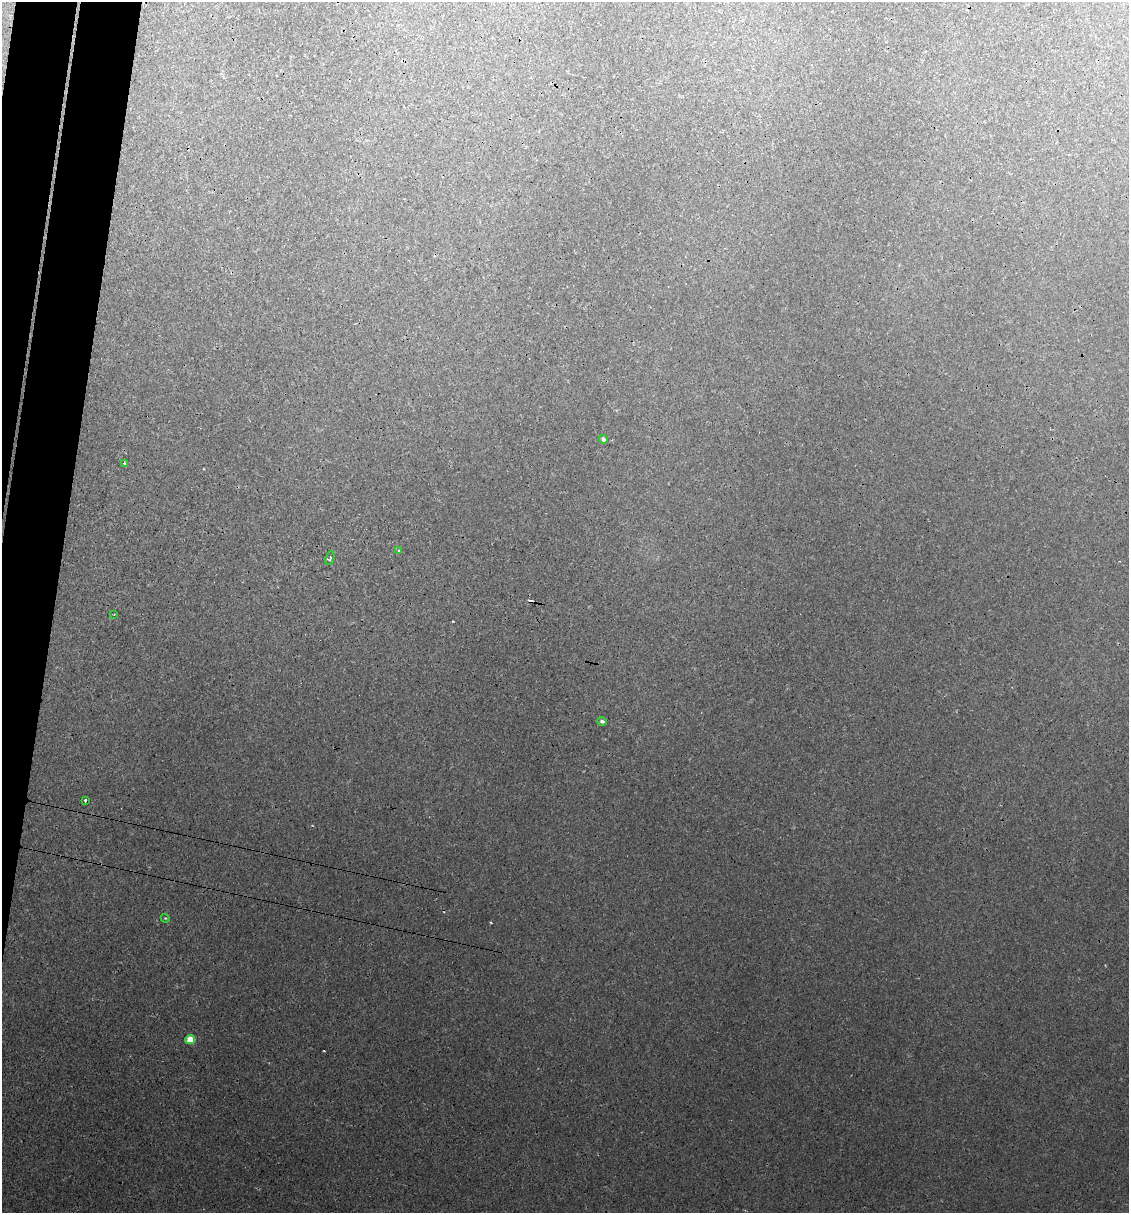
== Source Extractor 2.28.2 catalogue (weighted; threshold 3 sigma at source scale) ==
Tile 11 of 4 x 4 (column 3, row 3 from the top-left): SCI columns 2439-3565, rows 1271-2481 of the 4996 x 4970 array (HDU 1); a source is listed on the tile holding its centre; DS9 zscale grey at full resolution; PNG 1131 x 1215 px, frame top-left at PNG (2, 2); each listed source drawn as its Kron ellipse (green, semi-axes under 4 px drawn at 4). Shown black and unused: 5% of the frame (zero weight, under 3 of 4 exposures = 8% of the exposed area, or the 3 px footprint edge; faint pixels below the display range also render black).
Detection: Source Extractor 2.28.2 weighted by HDU 2 'WHT'; one run over the whole footprint, this tile lists its part. Background 0.0181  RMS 0.0024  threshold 0.0108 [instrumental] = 3 sigma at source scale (4.5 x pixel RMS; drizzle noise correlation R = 1.50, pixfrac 1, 0.05/0.05 arcsec/px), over >= 5 px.
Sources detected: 11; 2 cosmic-ray / hot-pixel residue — neither listed nor drawn; the other 9 listed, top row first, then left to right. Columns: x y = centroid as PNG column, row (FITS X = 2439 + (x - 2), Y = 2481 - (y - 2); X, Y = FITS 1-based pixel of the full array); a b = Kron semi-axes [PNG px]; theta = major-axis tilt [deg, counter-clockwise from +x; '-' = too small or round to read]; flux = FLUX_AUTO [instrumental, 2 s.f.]
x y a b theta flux
603 439 4 3 - 0.68
125 463 3 3 - 0.47
399 550 4 3 - 0.22
330 558 7 3 74 0.36
114 614 3 2 - 0.18
602 721 5 4 - 0.58
85 800 3 3 - 0.46
165 918 4 3 - 0.21
190 1039 5 4 - 5.3